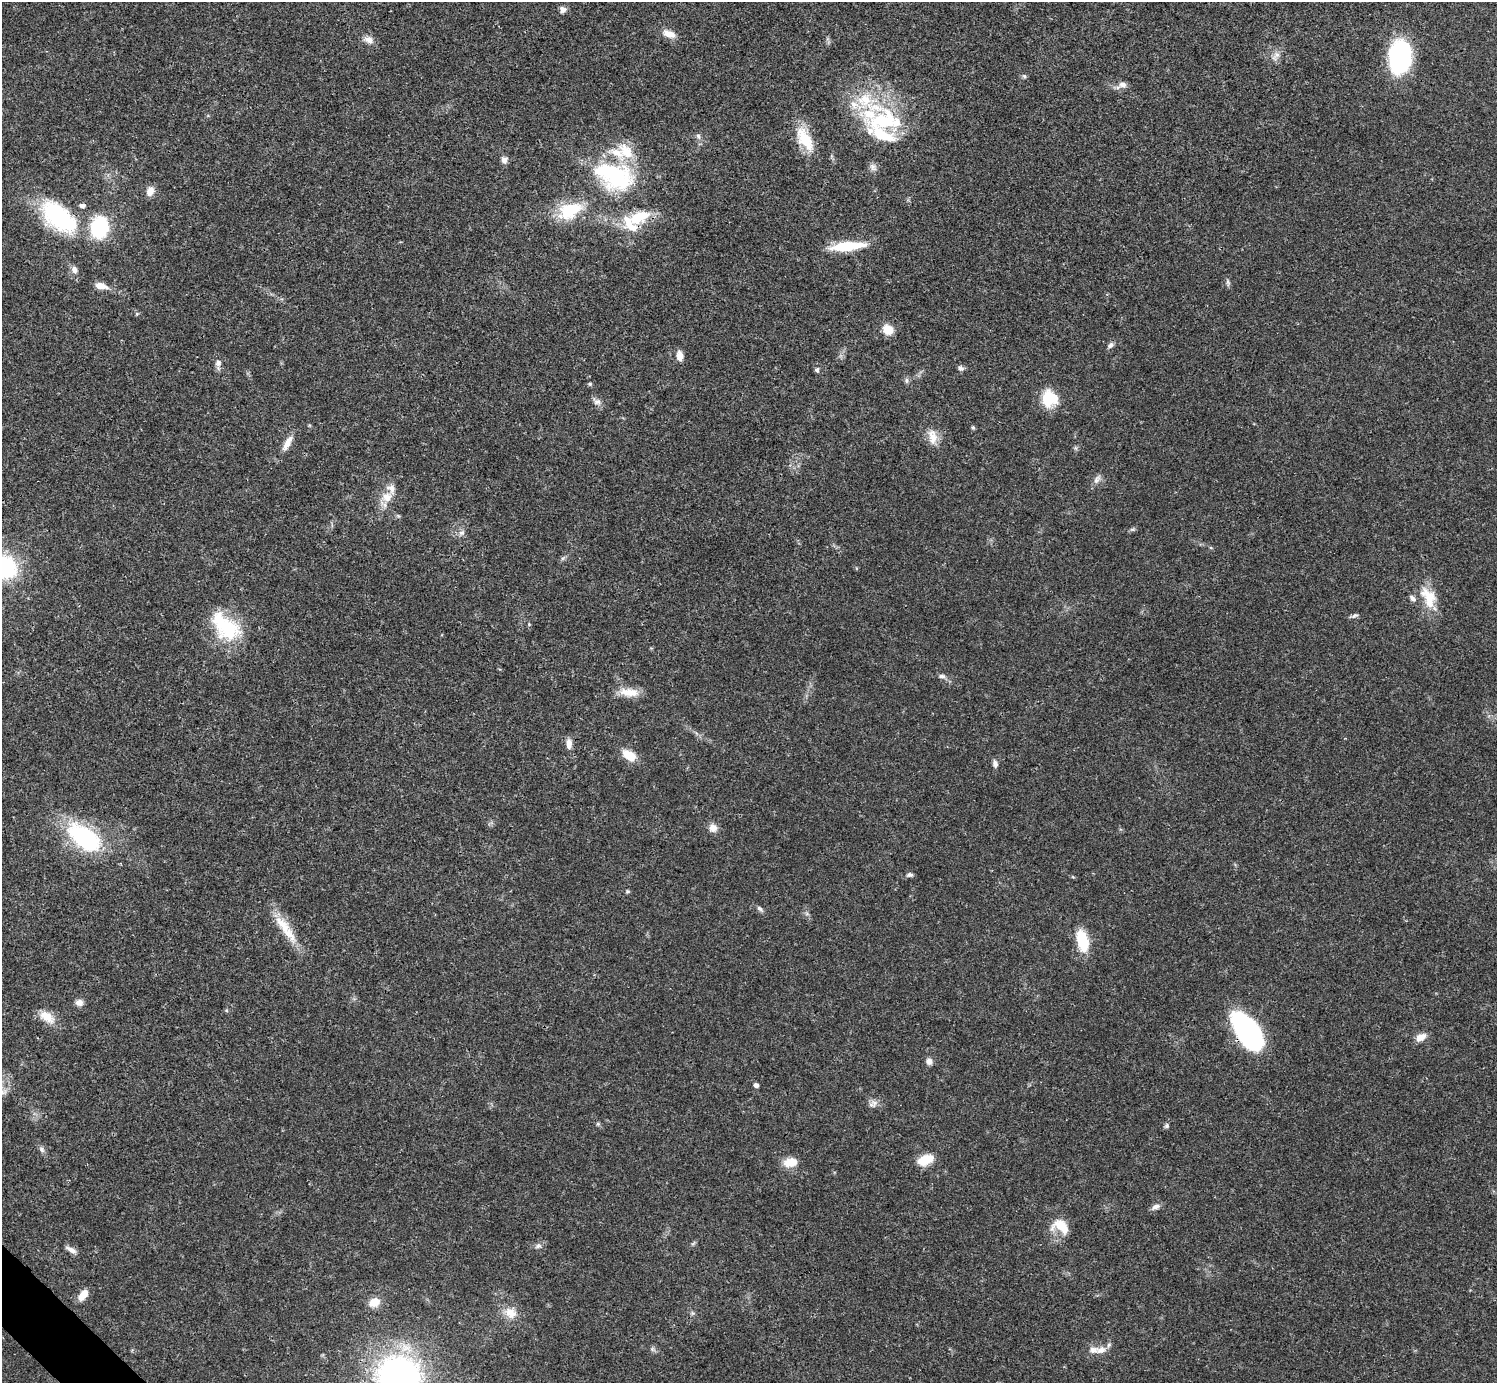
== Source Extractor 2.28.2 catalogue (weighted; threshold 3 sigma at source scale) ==
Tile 7 of 4 x 4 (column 3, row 2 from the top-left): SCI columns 2990-4484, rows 2920-4300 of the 5981 x 5980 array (HDU 1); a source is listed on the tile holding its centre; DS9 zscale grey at full resolution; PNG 1499 x 1385 px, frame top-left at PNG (2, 2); no overlay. Shown black and unused: <1% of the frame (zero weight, under 3 of 4 exposures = <1% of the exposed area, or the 3 px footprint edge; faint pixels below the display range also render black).
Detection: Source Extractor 2.28.2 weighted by HDU 2 'WHT'; one run over the whole footprint, this tile lists its part. Background 0.0207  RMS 0.0022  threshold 0.01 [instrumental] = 3 sigma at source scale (4.5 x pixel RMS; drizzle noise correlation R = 1.50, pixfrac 1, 0.05/0.05 arcsec/px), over >= 5 px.
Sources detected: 96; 1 inside a brighter object's white glare — not listed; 12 inside a brighter listed object's ellipse — not listed separately; the other 83 listed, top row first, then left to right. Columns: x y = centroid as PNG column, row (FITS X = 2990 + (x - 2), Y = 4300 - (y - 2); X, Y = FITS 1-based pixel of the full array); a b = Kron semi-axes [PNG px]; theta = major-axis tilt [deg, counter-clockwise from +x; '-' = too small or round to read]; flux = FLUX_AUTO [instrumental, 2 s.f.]
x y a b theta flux
563 10 8 7 - 0.96
669 34 18 9 -20 2.2
368 40 15 8 -13 1.4
1276 56 17 7 57 1.4
1400 57 29 19 85 32
1024 76 6 5 - 0.39
1122 85 11 9 -8 1.3
885 121 55 35 -6 22
698 136 8 5 -59 0.61
805 139 32 15 -60 6.9
504 160 8 7 - 1
873 167 12 8 -57 0.97
614 176 52 32 -20 24
150 191 12 9 69 1.7
570 210 30 18 24 9.8
58 217 50 26 -40 23
639 217 35 15 26 7.8
99 227 19 16 81 16
847 246 39 9 6 8.5
74 270 10 8 -69 1.1
1228 282 10 5 -85 0.53
101 286 16 8 -12 2.1
137 314 5 5 - 0.33
888 329 11 10 - 3.2
1110 345 9 6 40 0.72
680 356 12 7 -83 1.6
218 363 9 8 - 1.1
961 368 8 6 -43 0.65
817 370 5 5 - 0.5
907 380 7 6 - 0.56
590 384 5 5 - 0.3
1050 398 18 17 - 6.9
597 401 13 8 -33 1.1
973 428 5 4 - 0.37
932 437 22 11 -81 2.7
287 443 21 7 61 2.2
1076 448 7 4 -89 0.37
1097 479 15 7 53 1.1
387 497 16 14 8 3.3
1132 529 8 4 8 0.4
462 533 9 7 37 0.84
1211 548 6 3 -19 0.24
5 567 23 17 -50 23
1428 597 32 17 -65 6.1
1354 616 9 6 20 0.57
529 624 4 4 - 0.21
228 628 33 30 -39 14
942 676 10 5 -5 0.69
629 692 27 11 -6 3.4
569 744 13 7 -87 1.6
629 755 15 9 -33 4.3
995 764 10 6 -77 0.79
713 828 11 10 - 1.5
85 838 40 21 -36 25
910 875 8 5 14 0.59
627 891 6 5 - 0.3
760 909 11 5 -47 0.61
286 929 51 11 -55 6.2
1082 940 23 11 -76 8.1
79 1003 9 8 - 1.3
47 1017 23 13 -35 3.5
1248 1032 35 17 -56 50
1421 1037 14 8 28 1.9
929 1061 8 7 - 1.1
756 1085 5 4 - 0.83
3 1092 12 7 0 1
874 1103 11 8 60 1.2
598 1124 5 5 - 0.35
1167 1125 6 6 - 0.45
42 1150 10 6 -56 0.73
925 1160 19 11 21 4.4
791 1162 17 10 11 3.2
1156 1207 11 6 19 1
1061 1226 25 17 -24 4.6
538 1246 10 7 19 0.8
71 1250 16 6 -29 1.1
83 1295 14 8 51 2.4
374 1302 13 10 20 2.9
510 1313 18 13 -35 3.2
692 1313 7 4 -71 0.38
652 1349 7 5 -47 0.46
1101 1350 17 10 14 2.1
399 1376 38 34 -17 86
Overlapping masked pixels (flux is a lower limit): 3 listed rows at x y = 58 217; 639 217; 1248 1032
Isophote crosses this tile's border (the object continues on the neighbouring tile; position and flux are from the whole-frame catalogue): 3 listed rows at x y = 5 567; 3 1092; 399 1376